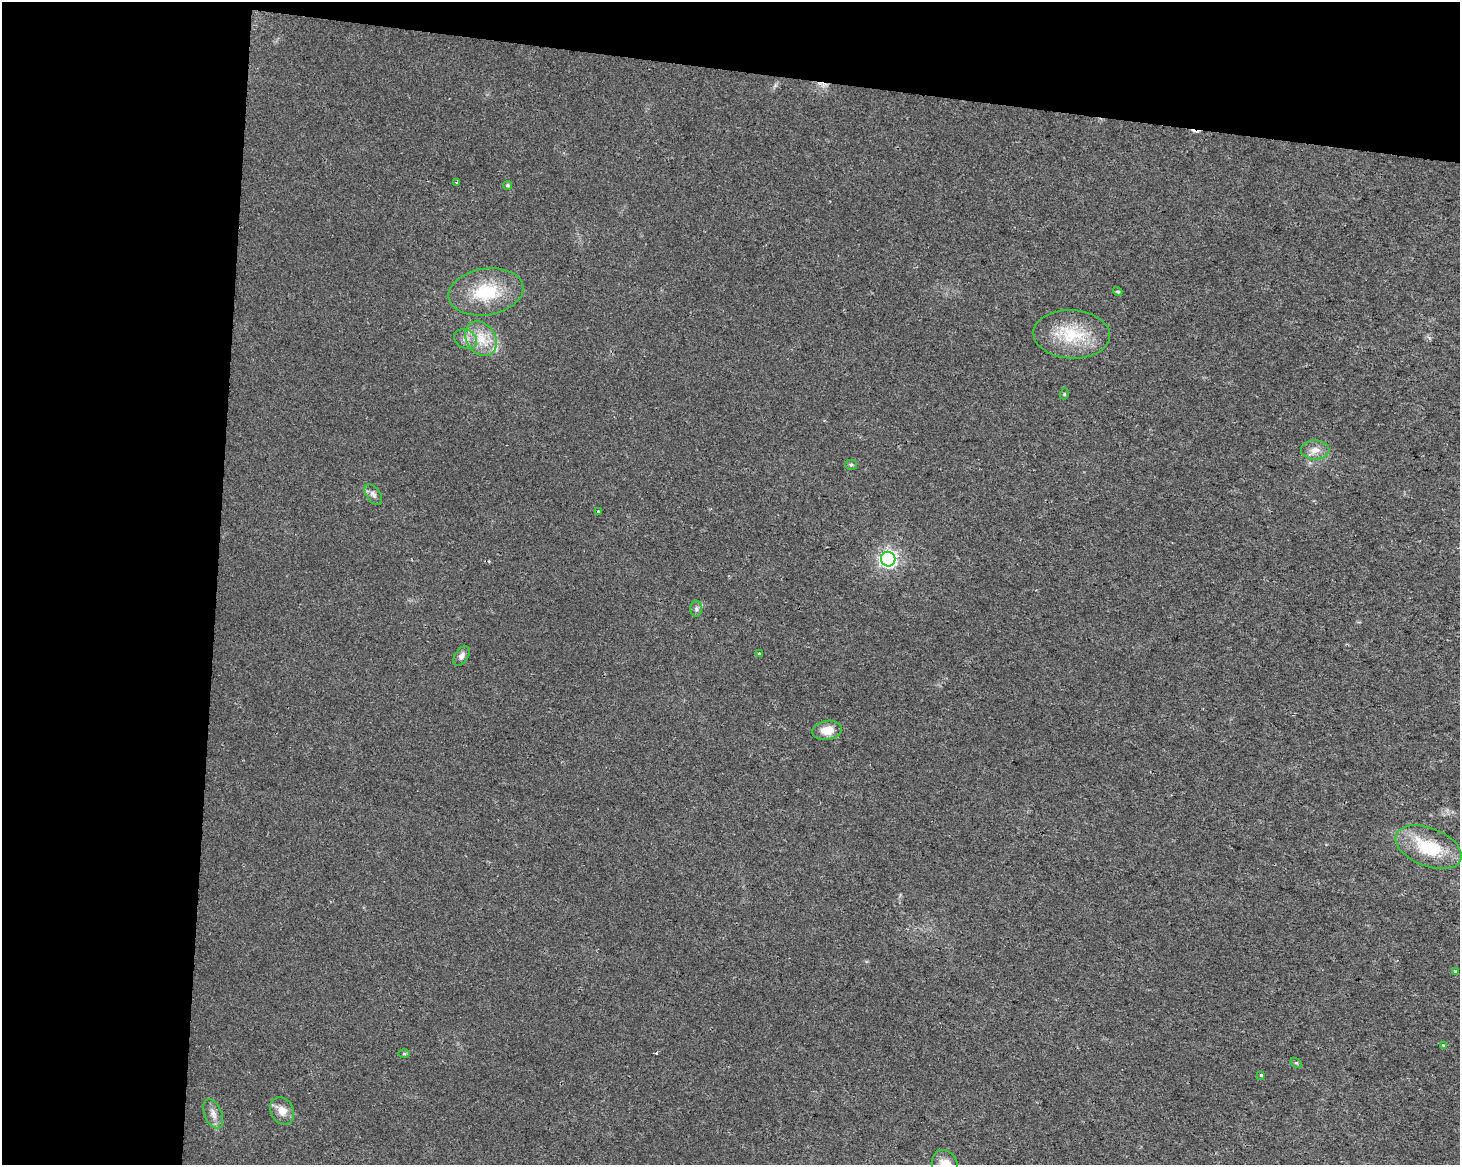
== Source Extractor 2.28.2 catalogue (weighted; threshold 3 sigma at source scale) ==
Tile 1 of 3 x 4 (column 1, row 1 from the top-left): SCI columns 286-1743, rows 3491-4653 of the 4889 x 4662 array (HDU 1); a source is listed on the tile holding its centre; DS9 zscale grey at full resolution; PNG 1462 x 1167 px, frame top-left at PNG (2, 2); each listed source drawn as its Kron ellipse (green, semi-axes under 4 px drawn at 4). Shown black and unused: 21% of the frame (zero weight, under 2 of 3 exposures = <1% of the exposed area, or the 3 px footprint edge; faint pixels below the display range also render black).
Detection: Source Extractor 2.28.2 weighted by HDU 2 'WHT'; one run over the whole footprint, this tile lists its part. Background 0.0254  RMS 0.0053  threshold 0.0239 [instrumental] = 3 sigma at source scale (4.5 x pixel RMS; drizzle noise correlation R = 1.50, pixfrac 1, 0.0396/0.0396 arcsec/px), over >= 5 px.
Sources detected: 31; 4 cosmic-ray / hot-pixel residue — neither listed nor drawn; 1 inside a brighter listed object's ellipse — not listed separately; the other 26 listed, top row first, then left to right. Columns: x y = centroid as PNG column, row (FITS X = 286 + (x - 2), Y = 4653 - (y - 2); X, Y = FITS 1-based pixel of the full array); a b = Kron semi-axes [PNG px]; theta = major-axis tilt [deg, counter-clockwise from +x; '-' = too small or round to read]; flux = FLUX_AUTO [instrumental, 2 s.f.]
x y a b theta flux
456 182 3 3 - 0.6
508 185 5 4 - 0.9
486 292 38 23 8 27
1118 292 5 4 - 0.99
1072 334 38 24 -3 25
465 339 12 9 -25 3.9
481 339 18 14 -56 11
1064 394 5 3 - 0.54
1315 450 14 9 1 4.6
851 465 5 5 - 0.84
373 494 12 6 -53 2.1
598 511 3 3 - 1.5
888 559 7 7 - 170
696 609 8 6 -89 1.4
759 654 3 3 - 0.96
461 656 11 6 56 2.2
827 730 15 9 9 7.4
1429 847 35 19 -22 27
1455 971 4 3 - 0.76
1444 1045 4 3 - 1.7
404 1054 6 4 1 0.72
1296 1063 6 4 -28 0.7
1261 1075 3 3 - 2
282 1111 14 11 -61 5.7
213 1114 15 8 -67 3.7
945 1164 15 12 -65 8.1
Isophote crosses this tile's border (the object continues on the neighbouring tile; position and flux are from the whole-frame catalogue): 1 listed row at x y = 945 1164